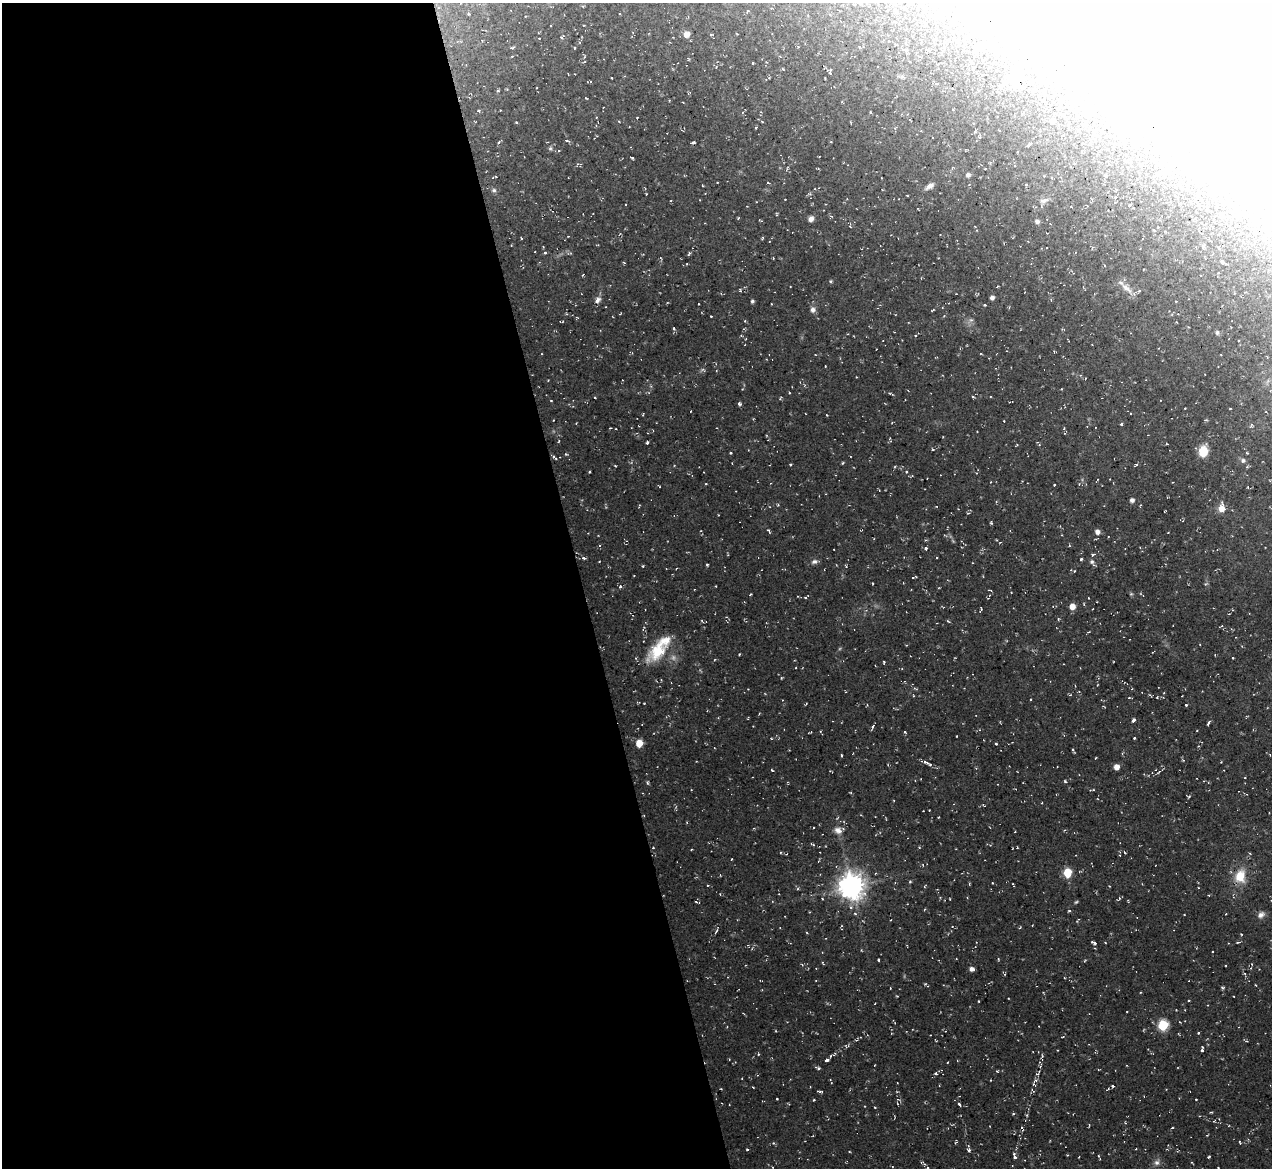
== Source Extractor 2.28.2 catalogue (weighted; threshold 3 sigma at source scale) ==
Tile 9 of 4 x 4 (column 1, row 3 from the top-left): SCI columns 61-1330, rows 1320-2485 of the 5142 x 5088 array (HDU 1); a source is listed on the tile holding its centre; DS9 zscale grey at full resolution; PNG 1274 x 1170 px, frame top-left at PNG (2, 3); no overlay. Shown black and unused: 46% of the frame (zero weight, under 2 of 3 exposures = <1% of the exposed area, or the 3 px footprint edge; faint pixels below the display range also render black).
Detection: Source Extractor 2.28.2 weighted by HDU 2 'WHT'; one run over the whole footprint, this tile lists its part. Background 0.0534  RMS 0.0089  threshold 0.0399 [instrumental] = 3 sigma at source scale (4.5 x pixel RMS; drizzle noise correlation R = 1.50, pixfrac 1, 0.05/0.05 arcsec/px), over >= 5 px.
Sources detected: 263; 1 too faint to see at this stretch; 13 inside a brighter object's white glare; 12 cosmic-ray / hot-pixel residue — not listed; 2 inside a brighter listed object's ellipse — not listed separately; the other 235 listed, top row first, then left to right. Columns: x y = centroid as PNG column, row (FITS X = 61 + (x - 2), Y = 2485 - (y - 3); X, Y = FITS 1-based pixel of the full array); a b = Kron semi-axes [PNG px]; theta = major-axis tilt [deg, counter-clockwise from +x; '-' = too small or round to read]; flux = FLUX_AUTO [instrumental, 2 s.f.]
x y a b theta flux
583 6 4 3 - 0.85
469 14 5 3 - 0.79
526 16 3 2 - 0.6
687 34 8 7 - 5.5
711 35 4 3 - 0.93
562 37 7 4 46 1.3
539 38 2 2 - 0.54
513 47 5 3 - 1.1
575 48 3 3 - 0.9
909 61 3 2 - 0.82
753 63 3 2 - 1
1028 68 7 4 -30 1.8
830 72 7 4 80 2.4
612 78 2 2 - 0.6
498 91 4 3 - 1.1
586 98 3 2 - 1.2
1098 106 4 3 - 0.91
478 111 4 3 - 1.4
870 112 5 3 - 0.76
762 121 5 3 - 1.1
1052 121 5 5 - 2.1
516 122 3 3 - 1.1
975 132 5 3 - 1.8
567 140 4 3 - 1.3
499 142 8 3 46 1.2
693 143 4 2 - 1.5
1029 144 7 4 57 1.7
550 148 6 5 - 1.6
632 158 3 3 - 1.2
848 165 3 2 - 0.53
968 175 6 5 - 2.7
1105 176 4 4 - 1.1
768 183 3 2 - 1.1
1026 184 3 3 - 1.3
930 186 11 6 34 4.5
494 190 6 6 - 2.1
907 195 3 2 - 0.66
1115 197 4 3 - 0.91
1182 197 3 2 - 0.72
1044 200 13 6 19 4
1130 205 4 3 - 0.75
832 216 5 4 - 1.2
811 219 6 5 - 4.6
1037 221 5 5 - 2.9
850 226 4 4 - 1.1
1154 230 5 3 - 0.9
762 238 5 3 - 0.94
769 241 2 2 - 0.58
1203 246 6 4 62 1.4
543 247 2 2 - 0.78
545 253 4 3 - 1.2
689 253 5 3 - 1.5
661 258 4 3 - 0.86
1222 262 6 3 -35 1.5
831 281 5 4 - 1.1
997 287 4 2 - 0.73
1127 288 19 7 -38 7.6
740 290 5 3 - 0.84
992 298 4 4 - 3.1
598 300 9 7 45 3.8
1051 300 4 4 - 0.95
752 301 4 4 - 1.7
985 305 3 3 - 0.94
813 310 7 6 - 3.7
933 310 5 3 - 0.88
620 314 4 2 - 0.67
711 316 3 2 - 0.78
561 321 5 2 - 0.93
1188 327 3 3 - 0.68
674 328 4 3 - 1.9
1217 332 6 4 -90 1.6
915 335 4 3 - 1.1
1238 341 2 2 - 0.77
541 354 3 2 - 0.62
825 366 3 2 - 0.65
856 377 2 2 - 0.71
789 393 3 2 - 0.94
891 394 9 3 -25 1.3
973 397 5 3 - 0.89
551 401 2 2 - 0.74
739 404 5 4 - 1.8
643 414 3 2 - 0.86
827 415 3 2 - 0.56
1004 421 3 2 - 0.61
1121 424 4 3 - 1.5
1251 425 5 3 - 1.2
559 441 4 2 - 0.77
647 442 3 3 - 1.7
933 450 4 3 - 0.92
1203 451 7 6 - 37
731 453 3 3 - 1.3
1247 453 4 3 - 0.67
566 454 4 3 - 1.1
555 458 9 3 -42 1.6
1243 460 7 6 - 2.4
842 463 4 3 - 0.94
790 464 3 3 - 1.4
1136 465 5 3 - 0.96
615 466 4 2 - 0.66
1247 467 5 3 - 0.91
590 472 3 2 - 1
906 472 4 3 - 1.3
706 484 3 2 - 0.6
1054 485 3 2 - 0.79
1132 500 5 5 - 2.9
778 505 4 3 - 0.92
1222 508 10 8 87 8.9
1165 511 3 2 - 0.65
991 523 5 3 - 1
768 531 7 3 -51 1.2
1097 532 6 5 - 4.4
1000 542 4 3 - 0.64
1140 547 3 3 - 0.68
926 548 4 4 - 2
1093 555 6 4 29 1.5
583 558 6 3 -33 1.5
1081 559 3 3 - 1.7
599 561 3 2 - 0.61
814 562 8 7 - 3.1
1092 562 9 5 -59 2.4
707 564 4 3 - 0.94
643 566 4 3 - 0.86
1074 571 4 4 - 0.78
634 575 2 2 - 0.51
873 583 3 2 - 0.76
620 586 5 4 - 1.7
716 586 3 2 - 0.64
1131 594 5 5 - 1.2
750 595 3 3 - 1.2
1142 595 8 2 -37 0.94
806 597 6 3 31 1.4
1088 598 3 2 - 0.77
1072 606 6 5 - 7.8
981 609 4 2 - 1
1058 619 4 3 - 0.92
948 621 6 3 -36 0.89
1221 626 6 3 23 1.1
658 651 34 18 45 35
739 654 3 2 - 0.98
1233 658 2 2 - 0.72
884 662 4 3 - 0.84
1070 695 4 4 - 0.94
1182 696 2 2 - 0.47
1129 698 5 3 - 0.85
1031 699 3 2 - 0.74
806 704 3 2 - 0.73
1186 705 4 3 - 1.3
1134 720 3 3 - 3.5
1208 723 6 3 66 1.6
873 726 6 3 71 1.7
810 732 4 2 - 0.88
904 732 3 2 - 1.2
957 736 3 2 - 0.55
1134 738 3 2 - 0.91
639 743 5 5 - 17
996 744 3 3 - 1.6
1073 750 5 2 - 1.2
841 755 3 2 - 1.1
1270 755 3 2 - 0.62
1183 760 5 3 - 0.97
926 763 10 4 -31 2.6
1116 767 5 5 - 7.1
772 770 4 2 - 0.9
1159 772 6 3 40 1.3
1065 781 3 3 - 1.2
647 783 5 4 - 1.2
1093 790 4 3 - 0.73
1189 796 6 3 20 0.98
687 822 4 2 - 0.83
754 828 4 3 - 0.84
838 830 11 9 -35 6.4
813 844 9 3 -24 1.3
653 848 3 2 - 0.65
692 849 3 2 - 0.66
781 852 4 3 - 0.93
1124 852 4 2 - 0.77
732 859 3 2 - 0.76
1067 872 6 5 - 35
1240 876 16 12 70 20
910 882 5 3 - 0.88
992 883 3 2 - 0.55
851 886 9 8 - 1100
822 899 3 3 - 0.91
696 902 4 2 - 0.89
1076 902 6 3 43 1.1
1069 911 4 4 - 0.92
855 914 4 4 - 1.3
1261 915 10 8 33 4.2
952 926 4 3 - 0.69
716 932 8 3 64 1.3
1241 934 4 3 - 0.64
1238 942 6 2 13 0.95
1094 943 5 3 - 2.6
998 959 5 3 - 0.8
879 960 3 3 - 1.4
823 963 5 3 - 0.75
971 969 5 4 - 3.8
1222 988 4 3 - 1.4
1189 1000 4 2 - 0.74
978 1001 3 2 - 0.6
1163 1025 6 5 - 67
1198 1033 3 3 - 0.93
856 1040 4 4 - 1.1
847 1046 9 4 2 1.6
1202 1050 5 3 - 2.2
758 1054 4 3 - 0.82
832 1055 11 4 29 2.5
729 1059 3 2 - 0.63
827 1060 4 3 - 3.4
875 1065 3 2 - 0.53
818 1068 6 3 -14 2
997 1071 4 3 - 0.76
935 1073 4 3 - 1.5
1035 1081 15 5 55 4.2
1113 1086 4 3 - 1.3
819 1091 7 2 -8 1.4
777 1099 3 2 - 0.67
814 1100 3 2 - 1.1
959 1104 5 3 - 1.5
1210 1112 4 3 - 0.9
1022 1128 7 3 -56 0.98
1172 1128 3 2 - 0.83
1207 1135 4 3 - 0.63
956 1142 5 3 - 0.89
1240 1142 4 2 - 0.91
774 1143 4 4 - 1.2
747 1149 3 2 - 1.1
969 1150 4 3 - 2.1
1067 1155 3 3 - 0.61
1015 1156 7 4 -74 3.5
1098 1156 4 3 - 0.89
1209 1157 3 3 - 1.2
1157 1162 8 8 - 3.6
923 1163 9 3 -26 1.4
1218 1168 3 2 - 0.64
Unlisted compact peaks at least as high as the median listed source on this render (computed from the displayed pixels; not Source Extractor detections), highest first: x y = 925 984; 875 1107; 738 218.